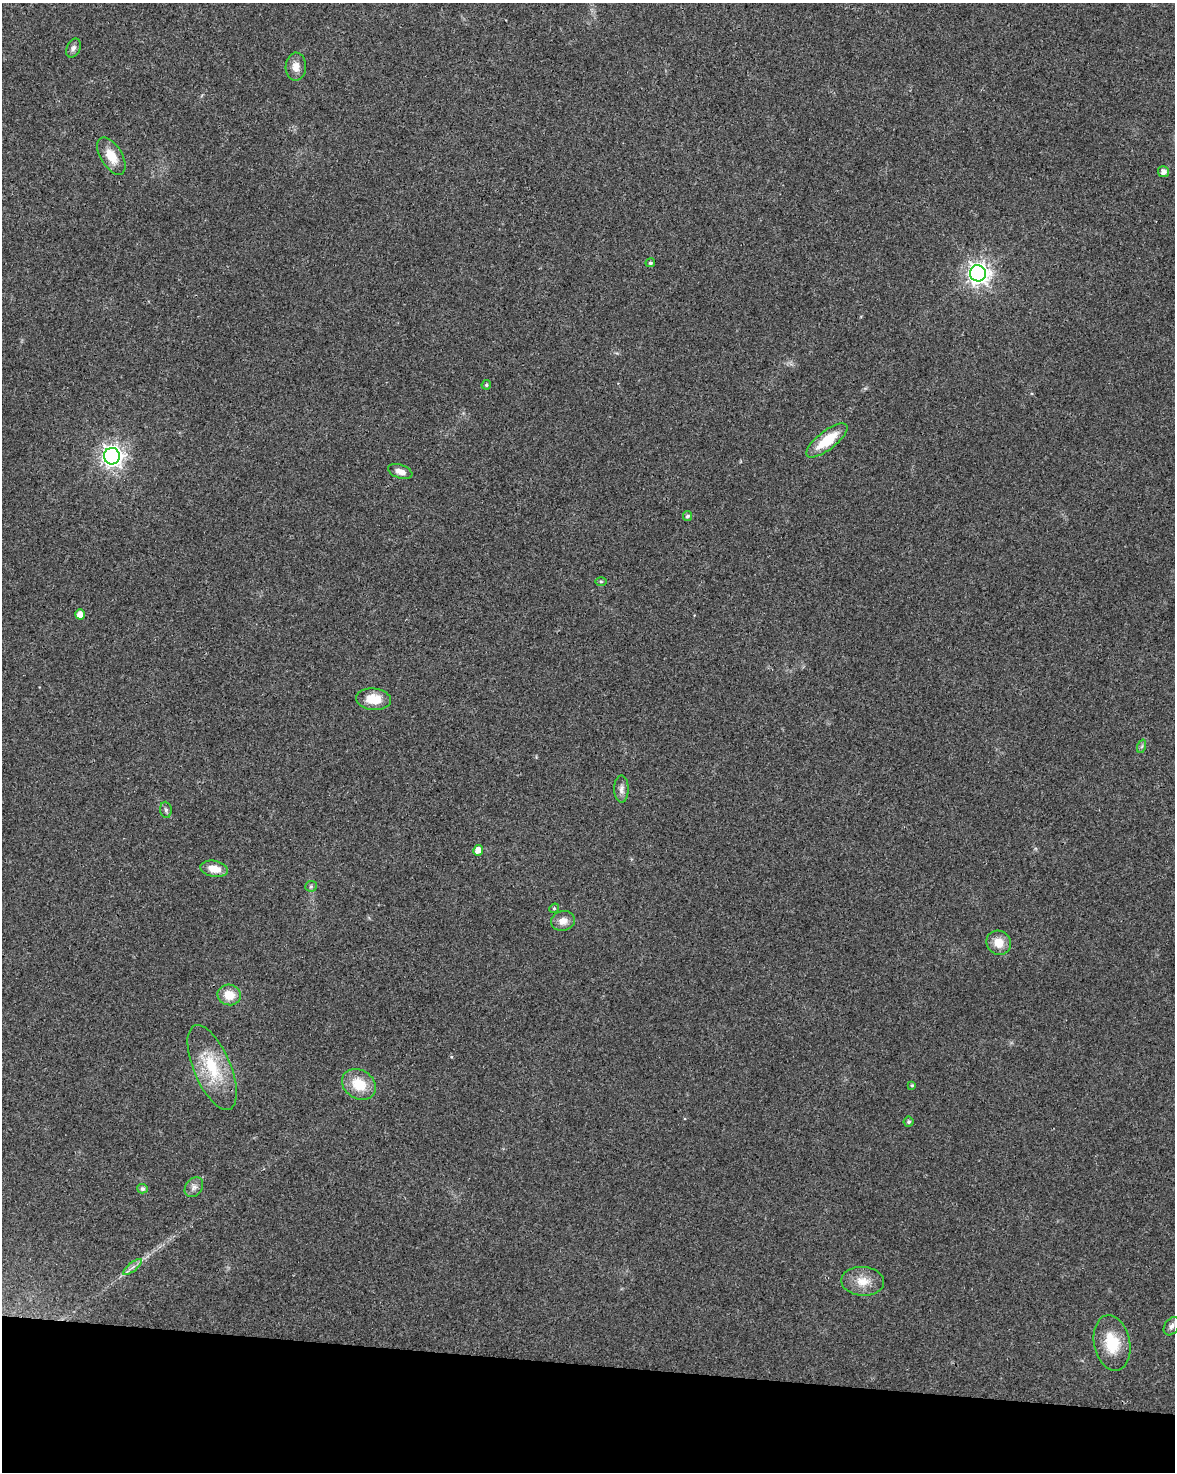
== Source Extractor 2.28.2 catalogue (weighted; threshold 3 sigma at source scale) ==
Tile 11 of 4 x 3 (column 3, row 3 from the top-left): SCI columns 2352-3524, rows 231-1700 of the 4707 x 4926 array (HDU 1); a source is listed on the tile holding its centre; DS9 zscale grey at full resolution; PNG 1177 x 1474 px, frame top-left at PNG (2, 3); each listed source drawn as its Kron ellipse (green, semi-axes under 4 px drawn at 4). Shown black and unused: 7% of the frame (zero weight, under 3 of 4 exposures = <1% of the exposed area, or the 3 px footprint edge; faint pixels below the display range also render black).
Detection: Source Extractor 2.28.2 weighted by HDU 2 'WHT'; one run over the whole footprint, this tile lists its part. Background 0.0201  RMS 0.0029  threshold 0.0129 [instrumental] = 3 sigma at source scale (4.5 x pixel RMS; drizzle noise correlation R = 1.50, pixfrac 1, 0.0396/0.0396 arcsec/px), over >= 5 px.
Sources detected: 34; all 34 listed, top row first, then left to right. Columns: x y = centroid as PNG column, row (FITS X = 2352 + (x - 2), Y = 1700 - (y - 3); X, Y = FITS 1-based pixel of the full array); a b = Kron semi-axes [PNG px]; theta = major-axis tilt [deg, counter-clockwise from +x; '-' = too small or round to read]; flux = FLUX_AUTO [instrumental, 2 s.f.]
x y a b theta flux
73 48 10 6 64 1
296 67 14 10 88 2.5
111 156 21 10 -58 4.8
1163 172 5 5 - 1.7
650 263 5 4 - 0.46
978 273 8 8 - 190
486 385 5 4 - 0.49
827 440 25 9 38 8.7
112 456 8 8 - 170
400 472 12 7 -19 2
688 516 5 4 - 0.71
601 581 6 4 0 0.37
80 614 5 5 - 2.6
373 699 17 11 -6 6
1142 746 7 4 71 0.51
621 789 13 7 89 1.4
166 810 8 5 -84 0.71
478 850 5 5 - 2.8
214 869 14 8 -10 3.8
311 886 6 5 - 0.49
554 908 5 4 - 0.42
563 921 12 9 12 2.4
999 943 12 11 - 3.9
229 995 12 10 -13 4.5
212 1067 45 18 -67 14
359 1084 18 14 -33 7.2
912 1085 4 4 - 0.38
909 1122 5 5 - 0.61
194 1187 11 8 52 1.4
142 1189 5 4 - 0.93
133 1267 11 3 40 1
863 1281 21 14 -4 4.7
1172 1326 10 7 57 1.2
1112 1343 28 18 -78 9.3